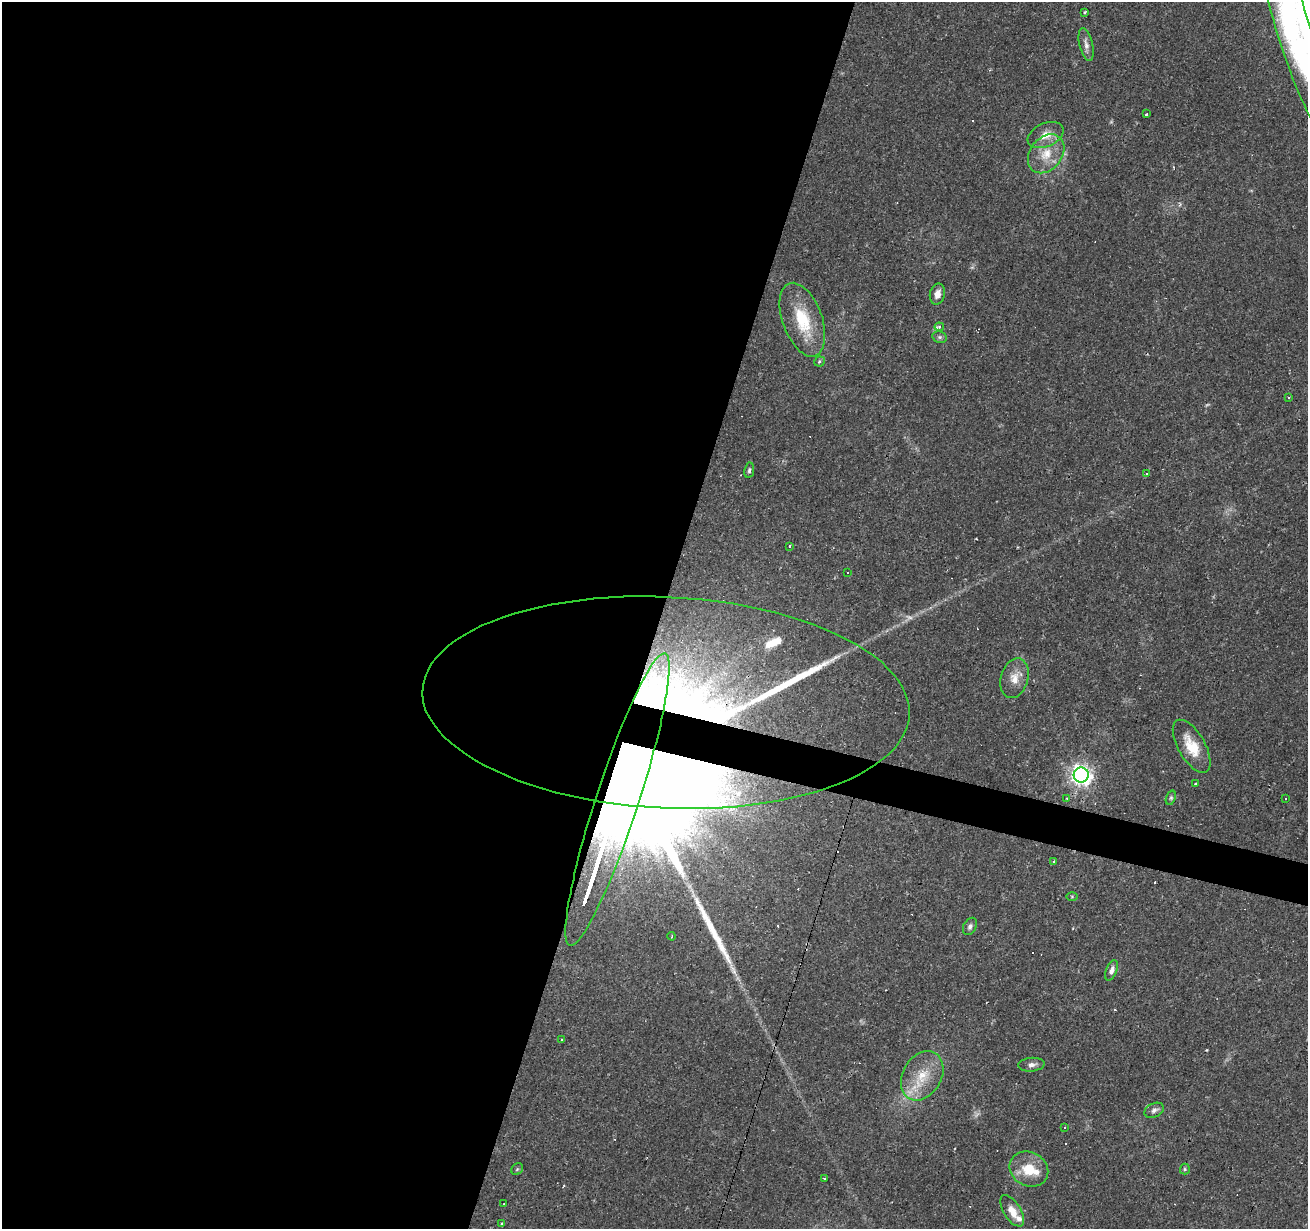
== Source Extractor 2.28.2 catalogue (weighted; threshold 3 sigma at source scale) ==
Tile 5 of 4 x 4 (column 1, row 2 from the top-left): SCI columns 1-1306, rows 2669-3895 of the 5226 x 5399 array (HDU 1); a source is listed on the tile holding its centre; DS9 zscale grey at full resolution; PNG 1310 x 1231 px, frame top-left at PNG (2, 2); each listed source drawn as its Kron ellipse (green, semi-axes under 4 px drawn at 4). Shown black and unused: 52% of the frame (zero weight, under 2 of 3 exposures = <1% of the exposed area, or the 3 px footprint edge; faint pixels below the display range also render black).
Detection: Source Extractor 2.28.2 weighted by HDU 2 'WHT'; one run over the whole footprint, this tile lists its part. Background 0.0437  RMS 0.004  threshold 0.0178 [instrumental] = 3 sigma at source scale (4.5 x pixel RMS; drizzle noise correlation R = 1.50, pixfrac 1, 0.0396/0.0396 arcsec/px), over >= 5 px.
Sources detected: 69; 2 too faint to see at this stretch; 1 inside a brighter object's white glare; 17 cosmic-ray / hot-pixel residue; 2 long thin detections or spike segments (spike, bleed or trail) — neither listed nor drawn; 5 inside a brighter listed object's ellipse — not listed separately; the other 42 listed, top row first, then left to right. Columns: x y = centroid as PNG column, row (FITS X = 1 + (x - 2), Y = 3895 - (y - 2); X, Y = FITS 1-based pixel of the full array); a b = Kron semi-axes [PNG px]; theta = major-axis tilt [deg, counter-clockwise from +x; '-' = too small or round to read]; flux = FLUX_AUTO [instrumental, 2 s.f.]
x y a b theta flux
1085 12 4 3 - 0.57
1292 24 115 17 -73 73
1086 44 17 6 -77 2.3
1146 114 3 2 - 0.44
1045 135 19 11 24 5.3
1046 154 21 16 51 9.4
937 294 10 7 77 2.8
802 320 38 19 -70 19
939 327 5 3 - 2.8
940 337 7 5 -20 0.9
819 361 5 5 - 0.78
1289 397 3 3 - 0.65
749 470 8 5 82 0.88
1146 473 4 3 - 0.41
790 546 3 3 - 1
848 573 3 2 - 0.36
1014 678 20 13 74 5.7
666 702 244 105 -3 1200
1192 746 29 13 -60 11
1081 775 7 7 - 230
1196 783 3 3 - 0.65
1171 798 7 4 70 0.74
1286 798 3 3 - 1.2
1067 799 4 3 - 0.38
617 800 154 21 72 91000
1054 861 3 3 - 0.78
1072 896 6 4 -1 0.44
970 926 9 6 63 1.3
672 936 4 2 - 0.55
1111 970 10 5 68 2.1
562 1040 3 3 - 1.1
1031 1065 13 7 5 2
922 1076 26 19 60 12
1154 1110 10 7 24 1.7
1064 1128 3 3 - 0.44
517 1169 6 5 - 0.71
1029 1169 20 17 -28 11
1185 1169 5 5 - 0.58
824 1178 3 3 - 1
504 1204 3 2 - 0.6
1012 1211 18 8 -58 4.9
502 1224 4 3 - 0.8
Overlapping masked pixels (flux is a lower limit): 2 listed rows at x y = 666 702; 617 800
Isophote crosses this tile's border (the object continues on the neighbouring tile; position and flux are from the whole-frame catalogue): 1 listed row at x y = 1292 24